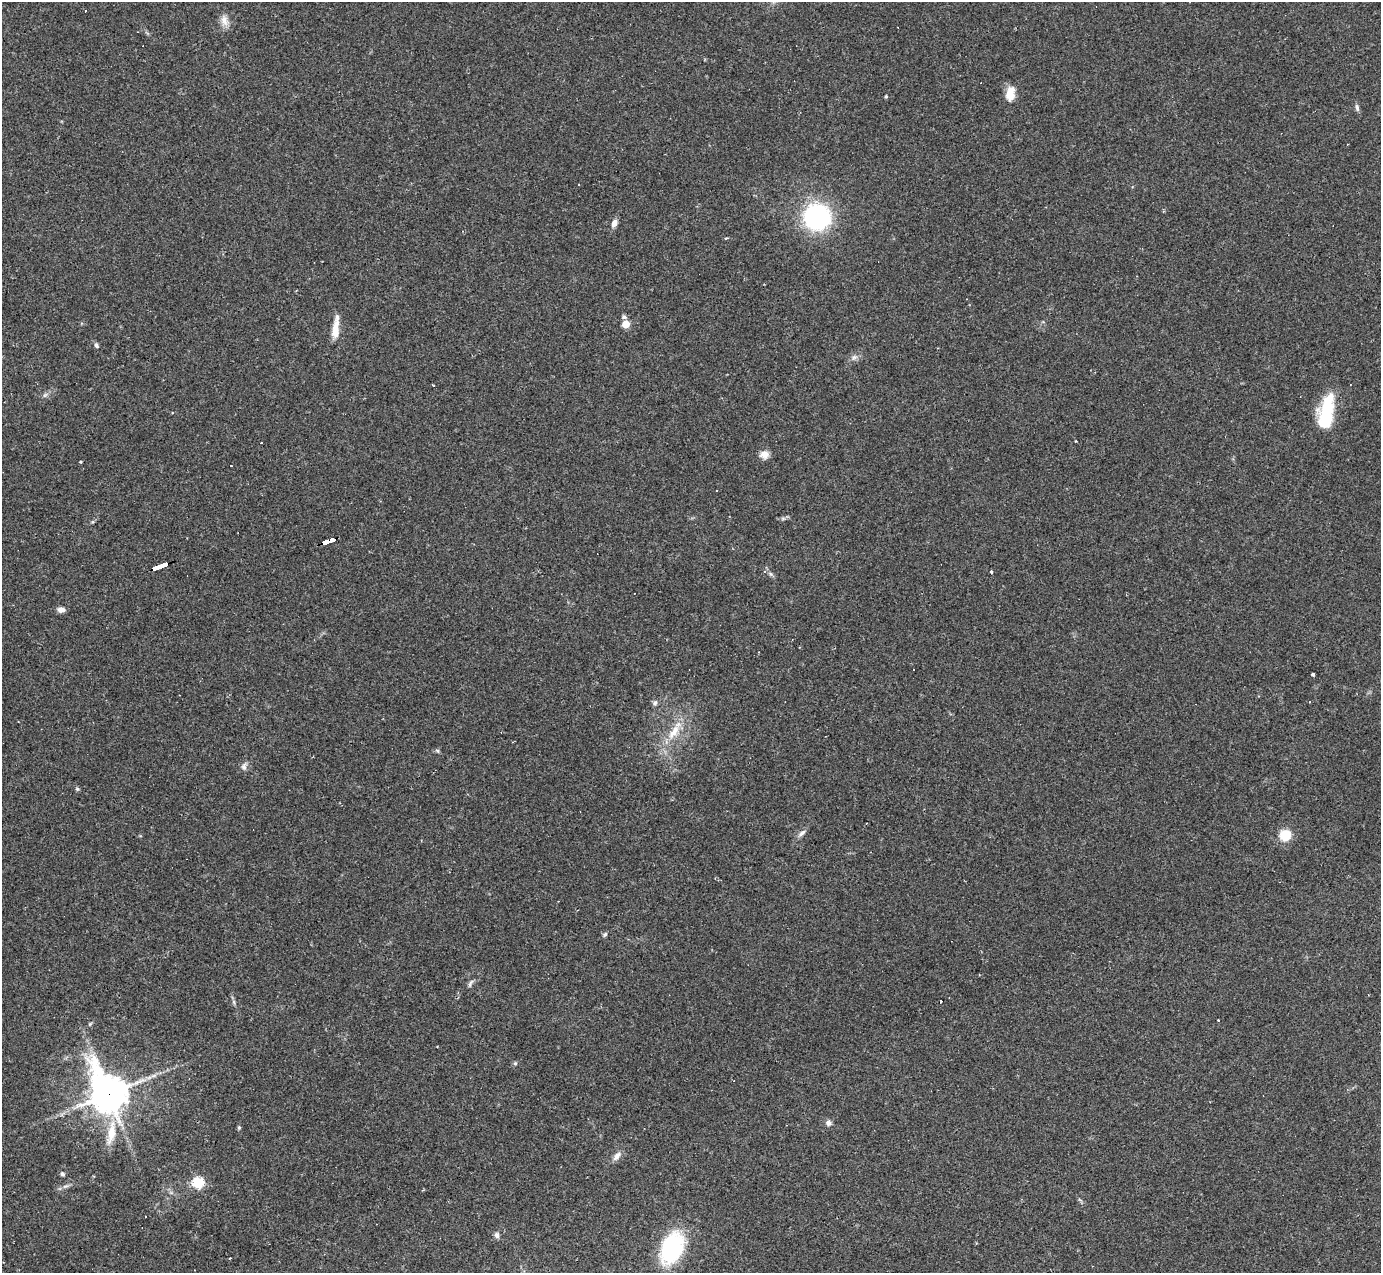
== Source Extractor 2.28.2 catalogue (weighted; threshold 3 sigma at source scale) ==
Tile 7 of 4 x 4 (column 3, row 2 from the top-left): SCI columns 2760-4138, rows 2816-4086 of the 5518 x 5503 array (HDU 1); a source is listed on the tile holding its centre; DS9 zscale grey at full resolution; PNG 1383 x 1275 px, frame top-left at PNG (2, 2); no overlay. Shown black and unused: <1% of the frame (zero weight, under 2 of 3 exposures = <1% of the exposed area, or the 3 px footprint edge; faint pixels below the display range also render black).
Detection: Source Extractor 2.28.2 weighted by HDU 2 'WHT'; one run over the whole footprint, this tile lists its part. Background 0.0882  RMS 0.006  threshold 0.0271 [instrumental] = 3 sigma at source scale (4.5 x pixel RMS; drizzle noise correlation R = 1.50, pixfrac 1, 0.05/0.05 arcsec/px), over >= 5 px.
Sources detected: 59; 1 inside a brighter object's white glare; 10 cosmic-ray / hot-pixel residue — not listed; the other 48 listed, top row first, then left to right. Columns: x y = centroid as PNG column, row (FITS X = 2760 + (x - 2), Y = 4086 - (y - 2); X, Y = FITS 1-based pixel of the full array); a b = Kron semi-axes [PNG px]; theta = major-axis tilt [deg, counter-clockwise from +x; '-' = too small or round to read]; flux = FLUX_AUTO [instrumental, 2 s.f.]
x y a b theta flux
224 20 16 9 -80 4.8
1010 94 18 10 81 8.1
886 96 4 3 - 0.81
1357 107 10 5 -80 1.7
817 217 21 21 - 89
614 223 9 6 64 3.7
726 238 3 3 - 1.4
624 317 6 4 -16 1.6
626 324 5 5 - 16
336 328 27 7 84 9.3
96 345 8 5 -61 1.3
854 357 9 6 37 2.1
434 386 4 2 - 0.61
1327 417 32 19 76 26
1075 441 2 2 - 0.53
261 443 2 2 - 0.46
764 454 11 9 5 4.3
783 518 7 4 -18 0.97
328 541 13 4 19 120
159 566 15 3 20 170
991 572 3 3 - 1
61 610 8 6 -3 3.1
913 669 3 3 - 4.4
1313 675 4 3 - 1.5
1309 702 3 2 - 0.69
655 703 7 6 - 1.8
674 732 26 11 56 13
437 751 7 4 -45 0.88
244 766 10 7 71 2.3
77 789 6 5 - 0.94
801 833 13 5 39 2.3
1285 835 10 9 - 14
605 934 6 5 - 1.2
470 983 13 4 63 1.4
234 1002 7 4 -71 1.1
1218 1020 3 2 - 0.46
515 1063 5 4 - 1.1
108 1094 14 12 -62 1400
829 1123 7 7 - 2.3
239 1128 5 4 - 0.85
111 1133 36 11 81 13
617 1156 13 7 51 3.3
62 1174 6 5 - 1.1
198 1183 6 5 - 53
65 1186 10 4 13 1.6
497 1235 8 6 -71 1.9
672 1248 26 17 67 72
230 1258 3 2 - 0.6
Overlapping masked pixels (flux is a lower limit): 3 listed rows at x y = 328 541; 159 566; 108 1094